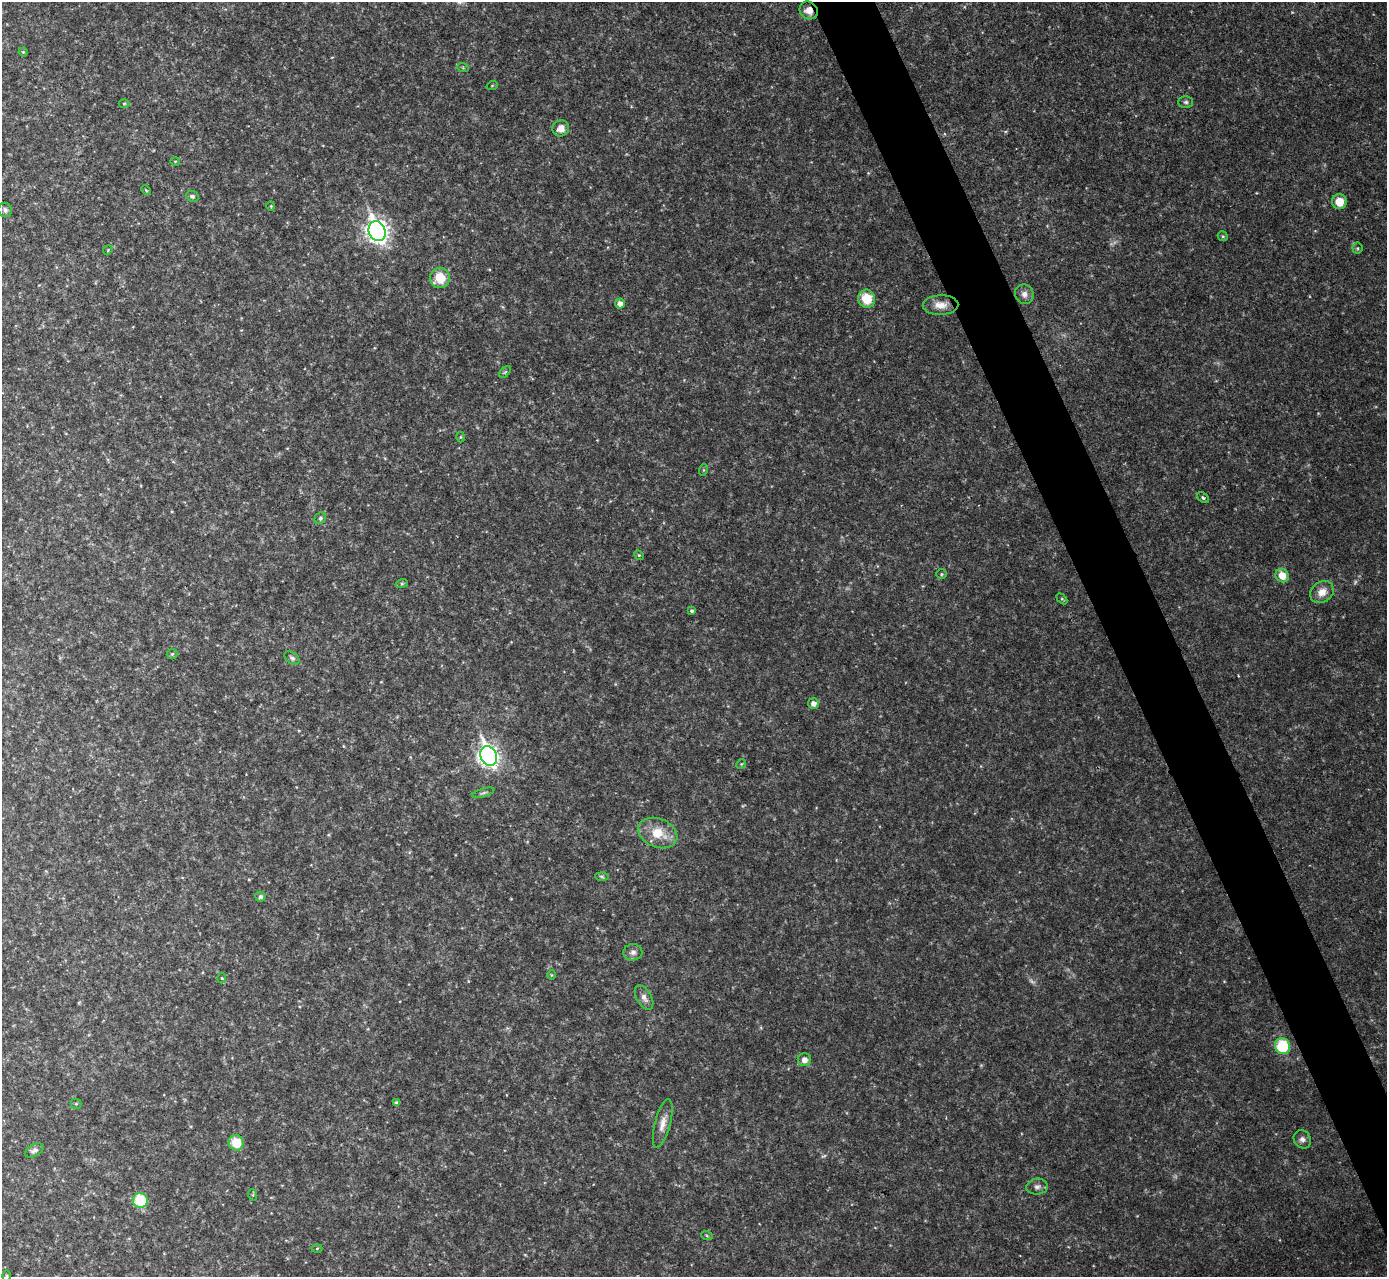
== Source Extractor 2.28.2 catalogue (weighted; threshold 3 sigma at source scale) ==
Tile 6 of 4 x 4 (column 2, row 2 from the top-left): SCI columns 1386-2770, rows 2701-3975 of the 5544 x 5529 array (HDU 1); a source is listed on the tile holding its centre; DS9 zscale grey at full resolution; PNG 1389 x 1279 px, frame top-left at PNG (2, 2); each listed source drawn as its Kron ellipse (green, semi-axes under 4 px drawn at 4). Shown black and unused: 4% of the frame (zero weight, under 2 of 3 exposures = <1% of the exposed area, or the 3 px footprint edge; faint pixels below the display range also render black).
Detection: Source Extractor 2.28.2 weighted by HDU 2 'WHT'; one run over the whole footprint, this tile lists its part. Background 0.0829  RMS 0.0087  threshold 0.0391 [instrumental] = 3 sigma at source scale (4.5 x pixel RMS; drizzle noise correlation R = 1.50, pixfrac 1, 0.05/0.05 arcsec/px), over >= 5 px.
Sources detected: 64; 3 too faint to see at this stretch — neither listed nor drawn; the other 61 listed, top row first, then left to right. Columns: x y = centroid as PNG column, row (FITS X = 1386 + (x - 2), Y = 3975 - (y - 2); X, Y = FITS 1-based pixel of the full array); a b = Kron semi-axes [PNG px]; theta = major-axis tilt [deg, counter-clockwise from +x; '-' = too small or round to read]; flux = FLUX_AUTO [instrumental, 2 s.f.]
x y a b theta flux
809 10 9 8 - 7.3
23 52 4 4 - 0.91
463 68 6 3 -19 1
492 86 6 3 20 0.8
1186 102 7 5 -1 2
124 103 5 3 - 0.87
561 128 8 8 - 7.3
175 161 5 3 - 0.66
146 190 6 3 -45 0.96
192 196 6 5 - 2
1339 202 7 7 - 13
271 206 4 4 - 0.91
5 210 7 6 - 2.6
377 231 10 8 -66 550
1223 236 5 4 - 1.3
1357 248 5 5 - 1.3
108 250 5 4 - 0.79
440 278 10 10 - 19
1024 294 10 9 - 5.1
867 299 9 8 - 22
620 303 5 5 - 4.6
941 305 18 10 2 10
505 372 7 4 45 1.2
460 437 5 3 - 0.84
703 470 6 3 71 0.86
1203 498 7 4 -39 2.1
320 518 6 5 - 1.6
639 555 5 4 - 1.1
941 574 5 5 - 1.3
1282 576 7 6 - 13
402 583 6 4 19 1.2
1322 592 12 10 35 8.9
1062 599 6 4 -45 1.2
692 611 4 4 - 1.7
172 654 5 5 - 1.3
292 658 8 5 -39 2.2
813 703 5 5 - 4.2
489 756 10 8 -66 450
741 764 5 4 - 1.1
483 793 11 4 16 2
658 833 20 14 -22 20
602 876 6 4 -3 1.6
260 897 5 5 - 2.3
633 952 9 8 - 4
551 975 5 3 - 0.74
222 978 5 3 - 0.9
644 998 13 7 -60 4.5
1282 1046 8 7 - 44
804 1060 6 6 - 4.9
397 1103 4 4 - 2.1
76 1104 5 5 - 1.1
663 1123 25 8 75 8.6
1302 1139 9 8 - 3.9
236 1143 8 7 - 20
34 1150 10 6 28 3.1
1037 1187 11 8 7 3.6
253 1195 6 4 -72 0.93
140 1200 7 7 - 37
707 1236 6 3 -20 1.1
317 1248 5 3 - 0.91
7 1276 5 3 - 0.94
Overlapping masked pixels (flux is a lower limit): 1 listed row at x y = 809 10
Isophote crosses this tile's border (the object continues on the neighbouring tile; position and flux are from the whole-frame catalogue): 1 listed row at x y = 7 1276